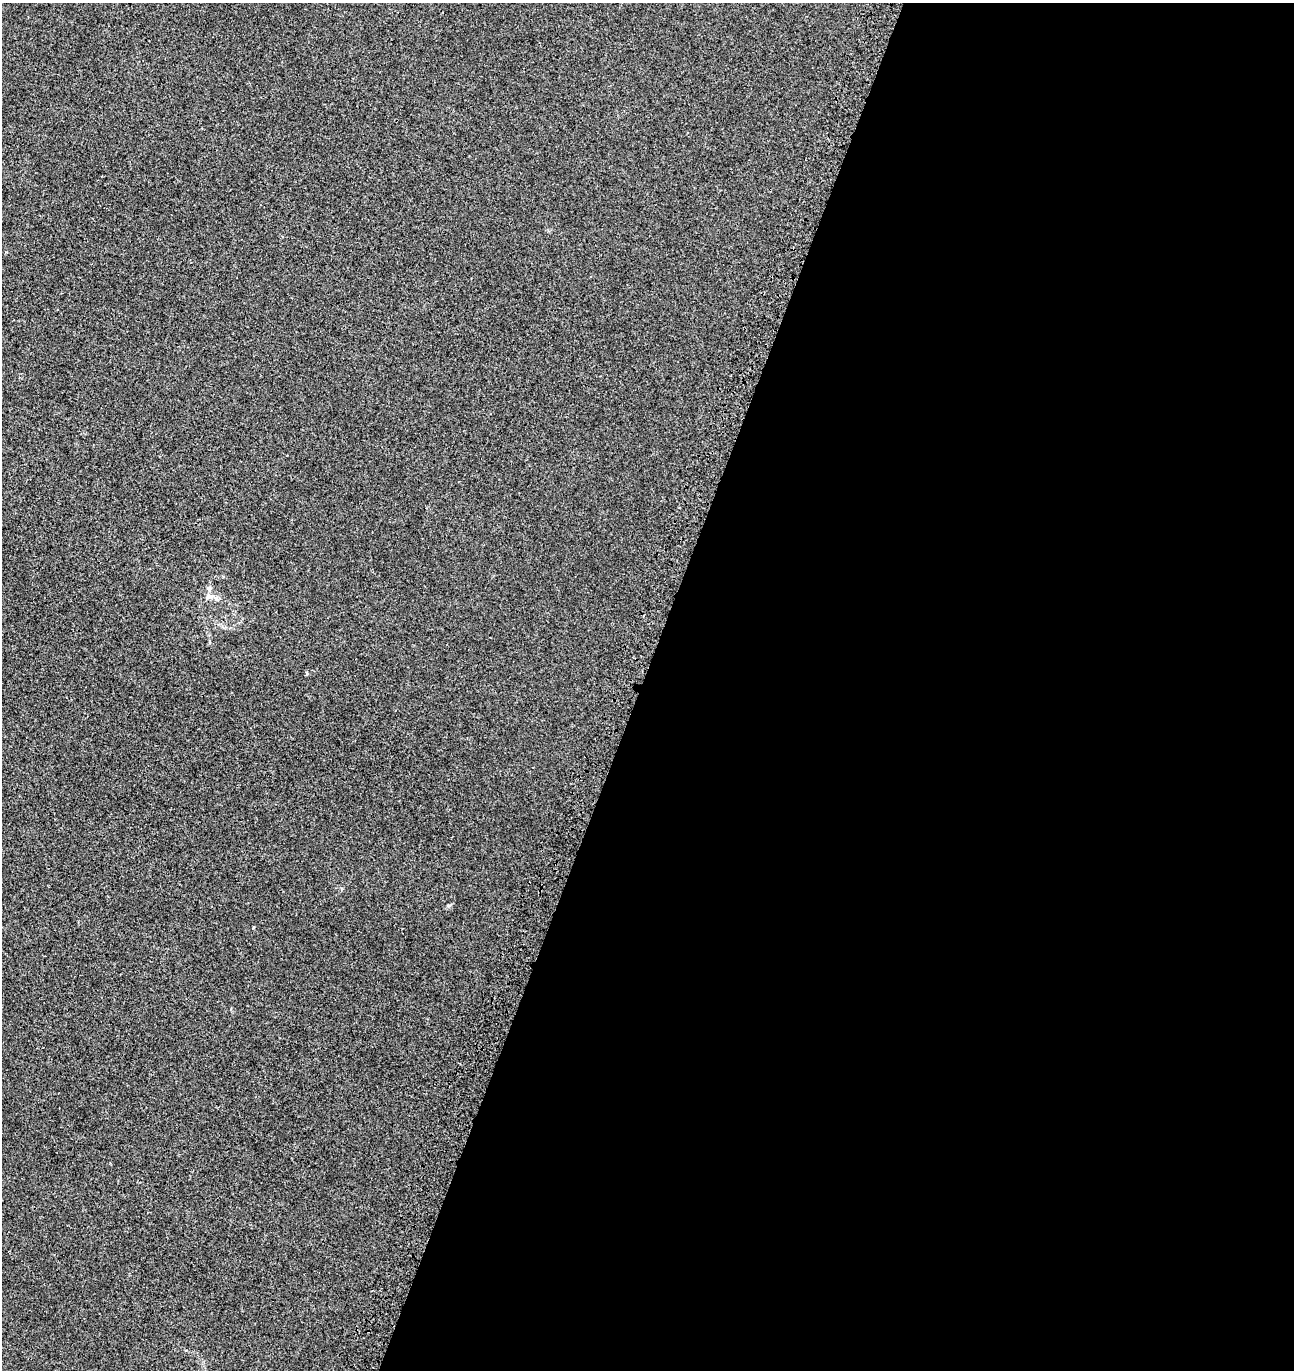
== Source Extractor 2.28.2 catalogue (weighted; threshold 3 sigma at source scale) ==
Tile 12 of 4 x 4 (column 4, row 3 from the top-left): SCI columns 4204-5495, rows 1514-2881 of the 5884 x 5755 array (HDU 1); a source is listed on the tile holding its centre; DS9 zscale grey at full resolution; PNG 1296 x 1372 px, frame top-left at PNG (2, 3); no overlay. Shown black and unused: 51% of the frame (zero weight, under 3 of 4 exposures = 9% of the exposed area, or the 3 px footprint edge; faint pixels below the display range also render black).
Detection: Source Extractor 2.28.2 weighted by HDU 2 'WHT'; one run over the whole footprint, this tile lists its part. Background 8.24e-04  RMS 0.0037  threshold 0.0166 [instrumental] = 3 sigma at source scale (4.5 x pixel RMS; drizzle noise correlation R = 1.50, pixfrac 1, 0.0396/0.0396 arcsec/px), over >= 5 px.
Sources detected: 3; all 3 listed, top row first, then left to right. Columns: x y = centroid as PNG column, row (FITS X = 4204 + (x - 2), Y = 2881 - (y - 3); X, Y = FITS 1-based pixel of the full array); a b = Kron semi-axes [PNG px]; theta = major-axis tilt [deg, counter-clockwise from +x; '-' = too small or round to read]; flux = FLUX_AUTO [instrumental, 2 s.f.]
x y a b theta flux
209 589 9 6 -77 1.2
209 596 15 6 3 1.9
306 674 6 3 -83 0.43